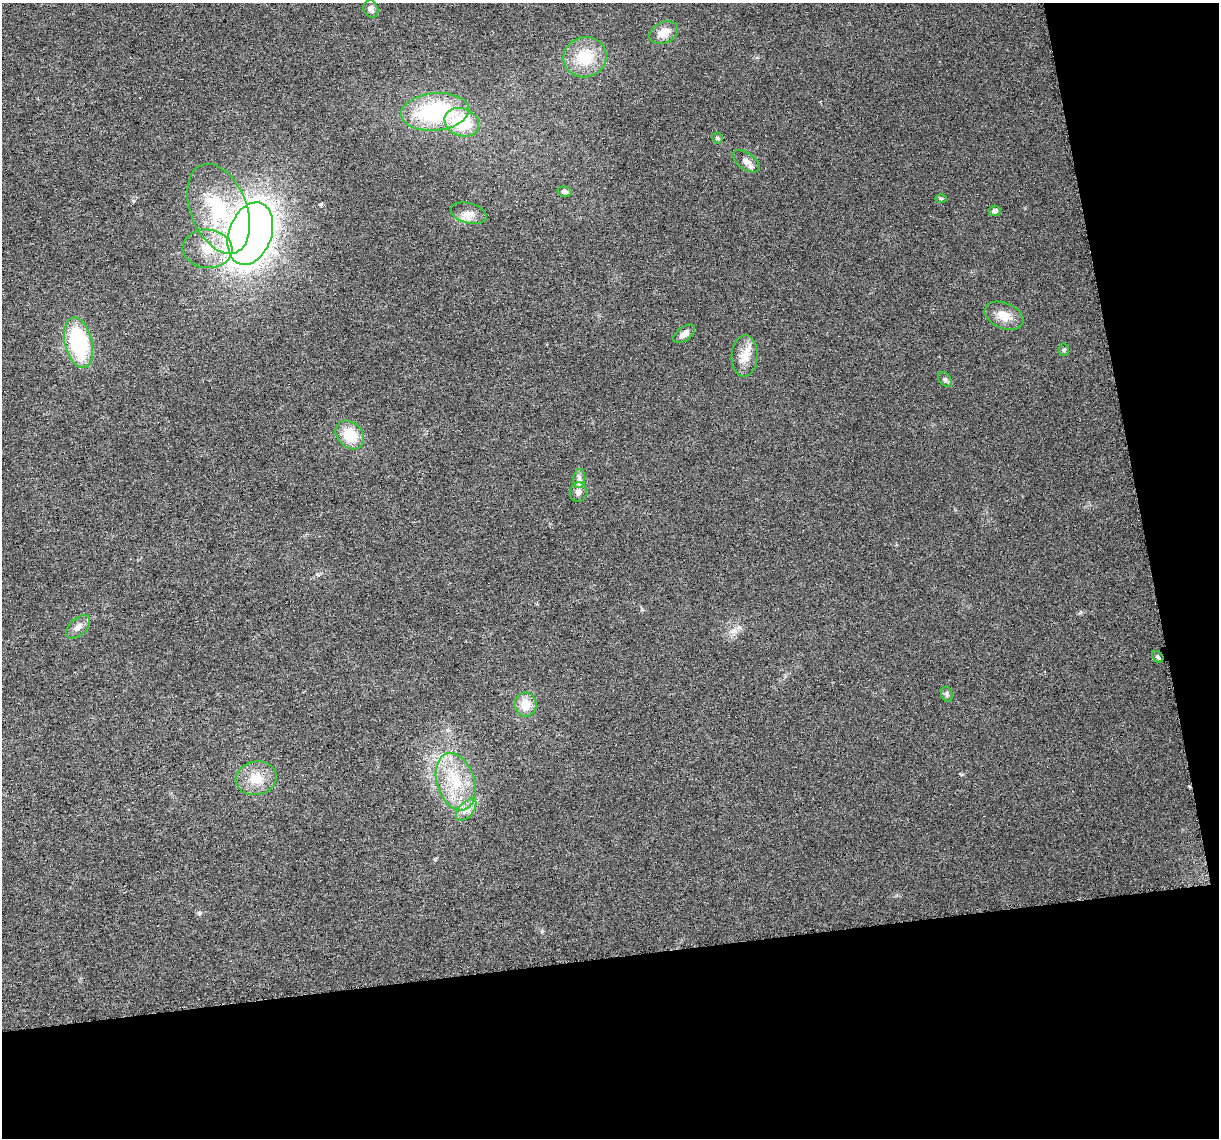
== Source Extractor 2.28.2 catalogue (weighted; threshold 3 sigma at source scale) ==
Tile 4 of 2 x 2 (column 2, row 2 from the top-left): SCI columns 1225-2441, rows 43-1178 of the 2445 x 2342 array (HDU 1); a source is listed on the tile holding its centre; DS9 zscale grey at full resolution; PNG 1221 x 1140 px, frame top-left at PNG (2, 3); each listed source drawn as its Kron ellipse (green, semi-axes under 4 px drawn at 4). Shown black and unused: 22% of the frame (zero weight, under 3 of 6 exposures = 1% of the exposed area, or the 3 px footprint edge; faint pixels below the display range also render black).
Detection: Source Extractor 2.28.2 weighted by HDU 2 'WHT'; one run over the whole footprint, this tile lists its part. Background 0.0272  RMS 0.0045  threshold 0.0185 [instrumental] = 3 sigma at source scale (4.09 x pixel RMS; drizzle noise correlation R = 1.36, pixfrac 0.8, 0.0396/0.0396 arcsec/px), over >= 5 px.
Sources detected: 32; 1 cosmic-ray / hot-pixel residue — neither listed nor drawn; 1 inside a brighter listed object's ellipse — not listed separately; the other 30 listed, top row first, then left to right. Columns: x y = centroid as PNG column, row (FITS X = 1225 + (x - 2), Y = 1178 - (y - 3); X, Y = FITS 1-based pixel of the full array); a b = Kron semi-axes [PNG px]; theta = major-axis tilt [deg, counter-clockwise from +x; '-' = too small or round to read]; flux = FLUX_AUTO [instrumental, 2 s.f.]
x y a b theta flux
371 9 9 7 -72 2
664 32 15 10 25 5.7
585 57 21 20 - 16
435 112 34 18 5 45
462 122 18 14 -22 20
717 138 5 5 - 0.58
746 161 15 8 -35 2.3
565 192 7 5 -9 1.3
941 198 5 3 - 0.44
219 209 47 28 -68 35
995 211 6 5 - 1.6
469 213 18 10 -14 3.9
250 234 32 21 70 470
208 249 25 19 -3 12
1004 316 20 13 -22 6.4
684 334 12 6 37 2.9
79 343 25 13 -76 39
1064 350 6 5 - 0.75
745 356 20 13 87 6.2
945 379 8 5 -50 1.1
350 435 16 12 -44 12
579 479 9 6 84 1.8
578 492 10 8 84 2.2
78 627 14 8 43 3.1
1158 657 6 5 - 0.97
947 694 8 5 -70 0.94
525 704 12 11 - 7
256 778 20 17 11 8.6
456 782 29 18 -72 18
466 810 13 7 49 3
Overlapping masked pixels (flux is a lower limit): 1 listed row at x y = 1158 657
Unlisted compact peaks at least as high as the median listed source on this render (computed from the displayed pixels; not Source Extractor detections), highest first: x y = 733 631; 1080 612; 199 914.